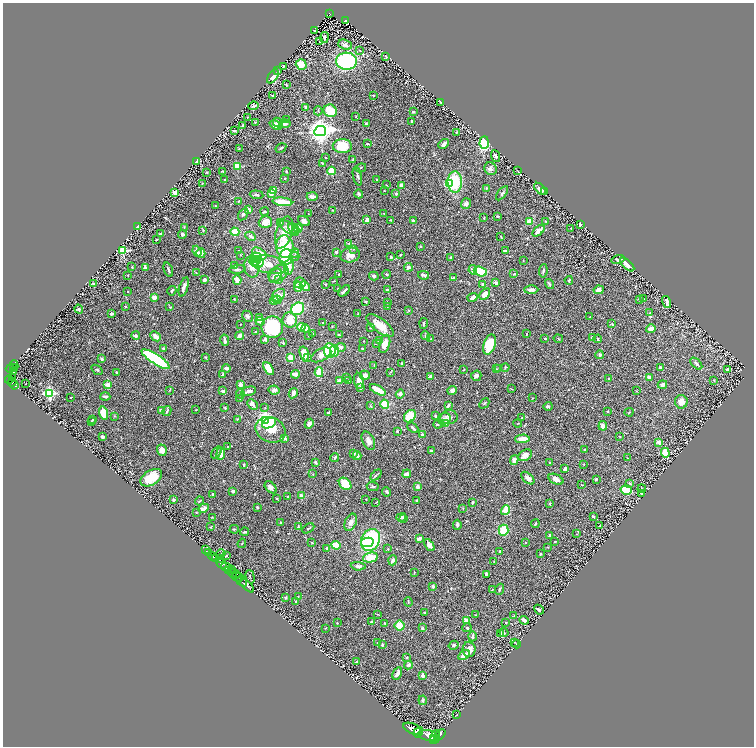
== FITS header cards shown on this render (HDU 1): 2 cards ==
NAXIS1  =                 1503
NAXIS2  =                 1488

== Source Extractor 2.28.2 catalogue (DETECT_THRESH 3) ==
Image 1503 x 1488 px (HDU 1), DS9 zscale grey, zoomed out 1/2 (1 PNG px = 2 x 2 image px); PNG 756 x 748 px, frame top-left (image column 2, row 1487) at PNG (3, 3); each listed source drawn as its Kron ellipse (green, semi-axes under 4 px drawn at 4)
Background 0.46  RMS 0.023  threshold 0.0682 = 3 sigma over >= 5 px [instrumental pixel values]
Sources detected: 569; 26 cannot appear on this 1/2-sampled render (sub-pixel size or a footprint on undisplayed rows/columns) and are neither listed nor drawn; of the other 543, the 500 brightest by FLUX_AUTO listed and drawn (43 fainter detections omitted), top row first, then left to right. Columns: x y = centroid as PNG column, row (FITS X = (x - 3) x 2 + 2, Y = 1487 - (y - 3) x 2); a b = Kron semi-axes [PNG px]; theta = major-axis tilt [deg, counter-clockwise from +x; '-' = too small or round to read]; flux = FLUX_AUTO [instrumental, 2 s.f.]
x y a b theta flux
330 14 3 2 - 64
346 20 4 2 - 96
314 30 2 2 - 3.8
324 37 5 3 - 12
319 42 3 2 - 4.4
345 45 7 5 -22 15
360 50 3 2 - 4.2
386 56 3 2 - 4
346 61 10 8 -3 440
301 64 5 5 - 59
283 66 3 2 - 2
278 71 3 3 - 6.9
273 76 8 4 55 31
286 85 3 2 - 2.6
272 95 2 2 - 3.6
373 95 2 2 - 4
441 102 4 2 - 3.6
253 106 5 2 - 9.4
305 107 4 3 - 4.3
318 111 4 3 - 4.1
330 111 7 6 - 96
413 112 3 3 - 5.7
356 116 3 2 - 1.9
248 117 2 2 - 2.9
287 120 3 2 - 2.4
411 121 3 2 - 8.5
255 122 3 2 - 3.1
278 123 5 3 - 18
285 124 5 3 - 7.3
366 124 3 2 - 5.7
243 125 2 2 - 7.5
276 125 6 4 -23 33
234 131 3 2 - 3.2
320 131 6 5 - 4400
456 132 2 2 - 2.2
484 143 6 4 85 280
367 144 4 2 - 5.3
444 144 6 3 45 21
342 146 10 7 -1 110
239 148 2 2 - 2
281 148 6 3 31 5.5
495 156 6 4 -69 8
326 158 2 2 - 2.3
353 159 4 2 - 2.2
197 161 4 3 - 28
323 163 4 3 - 4.5
237 166 3 3 - 110
361 168 5 2 - 3.6
491 169 6 6 - 14
286 171 3 2 - 5.4
332 171 4 4 - 86
518 171 4 1 - 2.5
207 172 2 2 - 2.9
223 172 4 2 - 3.1
357 176 9 3 -76 9.1
284 179 2 2 - 2.2
377 179 2 2 - 3
225 180 2 2 - 4.5
455 182 10 7 -89 170
202 183 3 2 - 2.1
450 183 3 3 - 340
386 185 3 2 - 2
401 185 3 3 - 21
486 188 3 2 - 3.6
540 189 7 4 -45 25
273 190 4 3 - 35
384 191 2 2 - 2.7
544 191 4 2 - 3
175 192 3 3 - 21
271 193 3 3 - 35
502 193 8 3 52 7.8
359 194 4 3 - 9.1
396 194 2 2 - 19
257 195 7 3 -6 7.9
312 196 5 4 - 16
239 201 2 2 - 2.9
282 202 10 3 -7 88
466 204 5 5 - 12
216 206 2 2 - 4.1
249 210 4 3 - 26
332 210 3 2 - 4.1
265 211 4 3 - 4.2
243 214 7 4 57 9.4
308 214 3 2 - 2.5
384 214 3 2 - 2.4
498 216 3 2 - 6.1
484 218 3 2 - 3.4
367 220 4 3 - 12
390 220 3 2 - 2.8
304 221 6 4 -33 18
413 221 3 3 - 12
530 221 4 3 - 54
546 221 3 3 - 4.5
265 222 7 6 - 39
281 223 4 3 - 4.3
580 225 3 3 - 7.6
137 227 4 3 - 7.2
184 227 3 2 - 1.9
289 228 12 5 -35 36
294 228 6 4 -39 36
298 228 4 3 - 41
571 228 2 2 - 1.8
203 230 4 2 - 2.9
538 231 7 3 42 27
235 232 4 4 - 88
284 232 16 8 73 75
160 234 3 3 - 20
182 234 4 4 - 10
250 236 5 3 - 15
501 237 3 2 - 3.2
156 240 2 2 - 3.1
349 243 4 3 - 4.1
285 246 11 8 -84 170
421 246 3 3 - 3.7
354 249 3 2 - 3
123 250 3 3 - 320
505 250 4 2 - 6.4
197 251 6 3 -67 14
239 251 2 2 - 2.7
336 252 3 2 - 6.8
201 253 5 4 - 20
295 253 4 3 - 7.6
259 254 8 5 -32 68
240 255 2 2 - 2.9
350 255 10 7 14 35
401 255 3 2 - 3.1
295 256 5 4 - 8.8
256 257 6 5 - 150
286 257 8 6 84 110
391 257 3 2 - 5.2
451 258 4 3 - 13
618 259 7 4 16 7
523 260 3 2 - 2.4
254 262 5 3 - 90
258 263 6 4 21 200
627 264 9 4 -44 21
269 265 18 8 -12 62
235 266 3 2 - 1.8
132 267 3 2 - 3.7
145 267 4 3 - 9.6
252 267 10 7 -82 48
289 267 8 4 82 29
408 267 4 4 - 8.7
237 269 8 3 6 7.7
168 270 7 2 -70 8.2
473 270 4 4 - 15
543 271 7 3 83 8.4
480 272 7 4 -18 230
196 273 3 2 - 1.8
278 273 11 7 32 35
339 274 2 1 - 2.1
387 274 4 2 - 3.8
514 274 3 3 - 3.9
128 275 2 2 - 2.8
424 275 5 3 - 10
275 276 8 5 57 15
374 276 5 4 - 8
453 278 3 2 - 14
279 279 4 3 - 4.8
204 280 4 3 - 12
237 280 4 4 - 22
569 280 4 2 - 5.2
333 281 3 2 - 3.3
300 283 5 5 - 23
496 283 4 3 - 12
94 284 2 2 - 41
325 284 3 2 - 3.7
482 284 3 3 - 5.8
549 284 5 3 - 6
305 286 5 3 - 35
184 287 10 3 73 18
298 287 5 4 - 38
338 288 2 2 - 2.2
387 290 3 2 - 9.9
531 290 7 4 1 17
599 290 5 4 - 18
128 291 2 2 - 2.7
172 291 5 2 - 5.8
344 291 7 2 44 12
485 294 6 4 45 40
278 295 7 5 39 24
154 297 3 3 - 38
473 297 5 3 - 16
234 299 2 2 - 2.1
643 299 3 2 - 2.7
274 300 4 4 - 14
277 300 4 4 - 17
639 300 4 3 - 3.9
365 302 4 2 - 6.1
387 302 3 3 - 3.6
667 302 6 2 -75 11
125 306 3 3 - 3.1
387 306 3 2 - 2.2
170 307 3 2 - 3
79 309 5 4 - 7.3
298 309 7 6 - 200
409 310 3 3 - 4.8
111 313 3 3 - 8.7
650 313 3 3 - 4.7
358 314 2 2 - 2.9
247 316 6 5 - 12
590 317 2 2 - 2.3
259 318 3 3 - 25
290 320 7 7 - 74
260 321 5 3 - 20
323 323 4 3 - 3.4
424 323 5 3 - 5.4
240 324 2 2 - 2.3
612 324 3 2 - 3
380 326 16 7 -38 71
272 327 11 10 - 340
301 327 4 4 - 87
332 327 3 2 - 2.1
305 328 4 4 - 35
370 328 2 2 - 2.4
651 329 5 3 - 22
256 332 2 2 - 2.2
313 334 2 2 - 2.4
527 334 3 2 - 2.5
136 335 4 3 - 8.1
308 335 3 2 - 2
339 335 3 2 - 4.5
156 336 6 3 -42 30
239 336 5 3 - 18
425 336 4 3 - 5.9
592 337 3 3 - 5.1
545 338 2 2 - 7.7
265 339 4 3 - 9.9
431 339 3 2 - 2.2
558 339 5 2 - 3.2
598 339 4 3 - 4.7
225 340 6 3 -80 15
379 340 3 3 - 11
363 341 2 2 - 2.2
283 343 3 3 - 4
376 343 3 2 - 2.3
384 344 9 5 74 53
489 345 10 6 72 130
341 347 5 4 - 13
362 348 2 2 - 3.2
163 349 3 3 - 6.7
330 351 7 6 - 140
334 351 5 4 - 93
304 354 8 4 -74 44
321 355 11 6 28 30
600 355 4 4 - 9.1
206 357 4 3 - 2.9
291 357 3 3 - 57
307 357 3 3 - 6.7
102 359 2 2 - 8.4
156 359 16 5 -33 530
402 364 4 3 - 4.8
696 364 7 4 -44 11
14 366 6 3 -90 230
374 366 3 2 - 2.5
10 368 4 3 - 260
13 368 2 1 - 67
226 368 4 3 - 14
505 368 4 3 - 3.8
661 368 3 2 - 11
269 369 7 4 -58 63
497 369 3 2 - 1.8
499 369 3 2 - 2.1
97 370 6 3 -35 5
463 370 3 2 - 2.3
727 370 4 2 - 10
13 371 3 2 - 78
116 372 3 2 - 5
319 372 5 3 - 95
390 372 4 2 - 2.9
296 374 4 3 - 24
223 375 3 3 - 9.1
365 375 5 4 - 17
431 376 4 2 - 15
476 376 5 5 - 12
12 377 4 3 - 240
346 377 3 3 - 3.6
649 377 3 3 - 20
608 378 2 2 - 5.1
9 380 4 2 - 210
349 380 3 2 - 3.9
339 381 3 3 - 15
359 381 8 5 -84 36
714 381 2 2 - 1.9
12 382 4 2 - 130
25 384 2 1 - 3.7
108 384 3 3 - 31
662 384 5 4 - 12
14 385 4 2 - 88
240 385 3 3 - 16
360 388 4 3 - 8.7
511 389 3 2 - 2.1
169 390 3 2 - 2.6
274 390 5 4 - 13
378 390 9 3 -29 80
452 390 5 4 - 12
222 391 4 3 - 9.2
249 391 7 3 13 12
636 391 3 2 - 2.3
50 393 4 3 - 590
293 393 5 4 - 18
240 394 5 3 - 3.8
400 394 4 4 - 15
71 397 2 2 - 3.1
105 397 5 3 - 8.6
240 398 2 2 - 1.9
533 398 3 2 - 2.1
681 402 7 6 - 29
484 403 6 3 47 6.1
252 404 6 4 -43 24
385 404 4 4 - 95
370 406 4 2 - 2.7
448 406 4 2 - 13
548 406 4 3 - 11
225 408 3 2 - 4.1
265 408 3 3 - 3
161 410 4 4 - 11
196 410 3 2 - 2.1
167 411 5 3 - 7.5
607 411 3 2 - 4.7
629 412 4 2 - 3.4
104 413 7 4 -74 80
328 413 4 3 - 7.8
114 416 3 3 - 2.6
410 416 7 5 49 87
435 416 2 2 - 4.5
449 417 8 7 - 21
522 418 3 2 - 3
237 419 3 2 - 2.6
444 419 7 5 24 14
92 420 3 2 - 2.3
266 420 4 4 - 1400
92 421 3 2 - 2.4
269 423 7 5 23 190
518 423 4 2 - 2.9
309 424 5 4 - 22
438 424 4 3 - 6
446 424 4 3 - 41
603 426 5 4 - 25
413 428 6 3 -41 9.2
270 430 15 12 -23 92
397 431 3 3 - 6.9
422 435 4 3 - 7.7
619 436 3 2 - 2.3
103 437 2 2 - 19
284 438 3 3 - 11
522 439 7 3 3 40
368 441 10 6 -64 22
659 442 4 4 - 16
228 447 3 3 - 3.1
585 449 3 2 - 4.2
162 450 6 5 - 26
431 451 3 3 - 6.1
216 452 7 2 52 6.9
353 453 4 3 - 9.2
665 453 5 4 - 110
221 454 6 4 84 35
525 455 7 5 32 34
357 456 4 3 - 12
335 457 4 3 - 8.8
627 458 3 3 - 3.5
514 460 5 4 - 22
315 462 3 2 - 12
550 463 3 2 - 5.5
584 464 3 2 - 2.2
244 465 2 2 - 4.8
565 469 3 2 - 27
313 474 3 2 - 2
407 474 4 3 - 31
376 475 6 2 45 4.8
151 478 12 7 32 94
528 478 8 4 -44 24
556 479 8 5 -27 25
596 479 3 2 - 6.2
630 483 4 3 - 4.9
345 484 7 5 -44 88
581 485 2 1 - 1.8
271 487 7 4 -46 22
373 487 6 3 -7 6.7
418 487 4 3 - 15
642 489 4 2 - 2.3
626 490 6 4 -17 100
233 491 4 3 - 11
387 492 5 2 - 5.3
213 494 3 2 - 5.3
642 494 2 2 - 2.9
288 496 2 2 - 3.7
302 496 2 2 - 70
277 498 3 3 - 3.9
366 499 2 2 - 2.1
173 500 3 2 - 8.2
417 500 3 3 - 6.7
200 501 4 2 - 4.1
376 502 3 2 - 2.1
472 502 4 3 - 6.9
550 504 3 2 - 2.8
257 507 4 3 - 4.7
204 508 5 3 - 21
463 508 3 3 - 3.2
506 510 5 4 - 75
196 512 2 2 - 3.3
212 517 3 2 - 1.9
401 517 5 3 - 10
593 517 3 2 - 3.5
404 519 3 2 - 2.2
280 522 3 2 - 3.6
351 522 9 5 64 21
535 524 4 2 - 4.7
457 525 5 3 - 9.9
600 526 3 2 - 3.7
210 527 2 2 - 2.3
298 527 4 2 - 5.6
308 528 6 2 30 5.1
234 529 4 2 - 3.8
503 530 5 5 - 100
245 532 4 3 - 5.6
577 534 3 2 - 2.5
550 535 3 2 - 5.3
419 538 4 3 - 19
370 540 11 9 64 410
555 541 3 2 - 2.5
312 542 2 2 - 2.2
367 542 6 4 12 96
242 543 5 2 - 2.8
525 543 3 2 - 2.2
336 545 4 3 - 75
429 545 7 4 -50 19
548 547 3 2 - 2.4
326 548 2 2 - 4.4
388 549 3 3 - 2.6
205 550 2 1 - 69
500 551 2 2 - 3.8
208 552 4 2 - 88
221 553 5 2 - 2.1
540 554 2 2 - 6.9
213 556 5 2 - 320
226 556 2 2 - 5.3
370 557 7 5 14 74
216 559 2 2 - 140
219 559 2 2 - 57
393 560 5 3 - 12
494 562 3 2 - 2.5
221 563 5 3 - 870
358 566 7 4 -4 15
226 567 5 3 - 370
232 569 3 1 - 55
228 570 2 2 - 80
414 572 3 2 - 3.9
232 573 5 2 - 260
486 574 3 3 - 7.3
236 575 4 1 - 170
238 577 6 3 -15 170
250 577 7 1 -75 2.8
242 581 6 2 -38 500
247 586 9 2 -42 650
433 586 3 3 - 10
500 589 5 3 - 6.7
492 590 3 2 - 2.2
298 596 2 2 - 1.8
286 597 3 3 - 3.4
295 602 4 2 - 3.6
408 602 5 2 - 3
539 610 5 3 - 9.3
424 612 2 2 - 3.1
378 614 3 2 - 2.6
476 615 2 2 - 1.8
514 616 3 2 - 2.8
524 620 5 2 - 25
466 621 3 2 - 36
372 622 4 3 - 9
506 622 4 3 - 3.7
337 623 2 2 - 2.7
384 623 3 2 - 3
399 626 5 5 - 54
325 628 3 2 - 2.7
422 628 4 3 - 5.3
467 628 5 3 - 5.1
501 633 4 3 - 3.1
504 633 4 3 - 4.6
473 636 5 3 - 8.1
514 642 2 1 - 2.1
377 643 3 2 - 2
517 644 4 2 - 2.6
382 645 3 2 - 4.8
454 645 5 4 - 7.7
469 649 7 6 - 33
464 655 6 3 33 34
406 657 3 3 - 4.7
357 662 4 2 - 6
408 665 4 3 - 13
397 674 6 3 63 21
422 676 3 3 - 21
423 700 4 3 - 5.2
457 715 3 2 - 2.7
413 729 9 5 -23 2000
418 732 6 4 57 1100
428 735 10 5 -11 1600
440 735 6 3 45 430
435 736 6 3 64 420
435 739 5 3 - 560
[43 fainter detections neither listed nor drawn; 26 sub-pixel or undisplayed-footprint detections neither listed nor drawn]